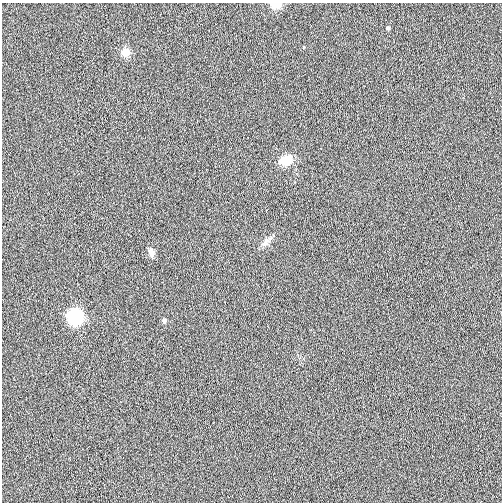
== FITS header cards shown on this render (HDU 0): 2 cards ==
NAXIS1  =                  500
NAXIS2  =                  500

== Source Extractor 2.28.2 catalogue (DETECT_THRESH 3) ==
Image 500 x 500 px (HDU 0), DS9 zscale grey, 1 PNG px = 1 image px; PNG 504 x 504 px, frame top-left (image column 1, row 500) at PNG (2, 3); no overlay
Background 0.00938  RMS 0.043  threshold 0.13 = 3 sigma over >= 5 px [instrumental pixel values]
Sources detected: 8; all 8 listed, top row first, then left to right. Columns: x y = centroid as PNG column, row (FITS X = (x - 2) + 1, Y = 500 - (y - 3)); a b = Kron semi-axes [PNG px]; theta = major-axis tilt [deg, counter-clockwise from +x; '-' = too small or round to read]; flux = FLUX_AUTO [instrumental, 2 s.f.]
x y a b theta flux
276 4 6 4 -1 77
388 28 5 4 - 4.4
125 52 7 6 - 48
286 160 15 11 15 49
267 241 20 7 39 17
151 252 11 8 -76 15
75 316 8 8 - 560
164 320 5 5 - 7.1
At the frame edge (FLAGS 8, measured only in part): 1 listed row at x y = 276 4